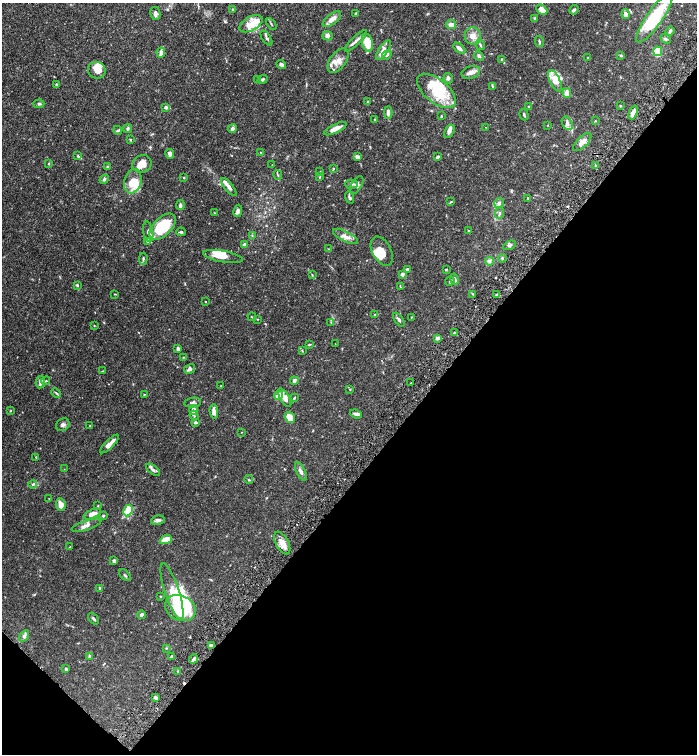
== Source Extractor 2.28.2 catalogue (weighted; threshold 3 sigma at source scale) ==
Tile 15 of 4 x 4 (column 3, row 4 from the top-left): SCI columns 2945-4333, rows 7-1509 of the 6030 x 6025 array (HDU 1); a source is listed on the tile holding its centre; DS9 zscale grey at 2 x 2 block average (1 PNG px = mean of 2 x 2 image px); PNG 699 x 756 px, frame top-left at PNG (2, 3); each listed source drawn as its Kron ellipse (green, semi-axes under 4 px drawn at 4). Shown black and unused: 39% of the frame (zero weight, under 6 of 12 exposures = <1% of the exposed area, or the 3 px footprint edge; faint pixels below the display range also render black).
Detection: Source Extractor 2.28.2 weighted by HDU 2 'WHT'; one run over the whole footprint, this tile lists its part. Background 0.0776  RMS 0.003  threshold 0.0123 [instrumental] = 3 sigma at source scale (4.09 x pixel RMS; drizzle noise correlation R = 1.36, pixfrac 0.8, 0.05/0.05 arcsec/px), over >= 5 px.
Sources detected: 225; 7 inside a brighter object's white glare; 3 cosmic-ray / hot-pixel residue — neither listed nor drawn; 24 inside a brighter listed object's ellipse — not listed separately; the other 191 listed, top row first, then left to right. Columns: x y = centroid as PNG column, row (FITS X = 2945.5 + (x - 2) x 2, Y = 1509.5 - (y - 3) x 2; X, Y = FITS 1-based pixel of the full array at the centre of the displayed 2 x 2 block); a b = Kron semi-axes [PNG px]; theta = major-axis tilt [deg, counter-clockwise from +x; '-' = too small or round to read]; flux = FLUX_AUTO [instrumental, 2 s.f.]
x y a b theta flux
233 9 3 3 - 0.46
542 10 6 4 -45 5
574 10 5 3 - 1.1
155 13 6 5 - 1.9
356 13 3 3 - 0.62
626 14 5 4 - 3
535 18 3 3 - 0.92
654 18 30 8 55 36
332 19 11 5 37 4.6
251 24 13 7 27 6.9
271 24 7 2 -56 0.67
451 25 5 4 - 3.4
670 31 4 3 - 1.5
328 36 5 4 - 2.1
473 36 9 8 - 5.2
266 38 8 3 -56 1.2
666 39 5 3 - 0.84
356 41 14 3 44 2.7
539 41 5 2 - 0.9
367 43 9 5 -77 14
480 45 5 3 - 0.94
459 48 7 3 -40 3
383 50 11 4 55 4.4
658 51 5 4 - 15
161 52 5 3 - 2.8
387 55 5 4 - 1.7
479 56 5 3 - 1.5
621 56 3 3 - 0.63
588 57 2 2 - 0.3
338 60 14 7 54 5.3
502 60 4 2 - 0.74
281 64 5 3 - 2
97 70 9 8 - 7.3
471 72 9 6 16 2.8
448 78 5 4 - 1.3
258 79 4 3 - 0.85
262 80 5 3 - 1.1
555 81 12 5 -63 7.8
56 84 3 3 - 0.63
493 86 3 3 - 0.51
436 91 23 12 -39 23
567 93 5 3 - 6.7
368 101 2 2 - 0.4
39 104 5 3 - 0.83
620 106 3 3 - 0.37
166 107 4 3 - 1.4
528 107 3 3 - 0.5
633 112 7 3 68 5.3
388 113 6 3 -87 3.4
524 115 6 2 -73 0.91
441 116 3 2 - 0.46
375 120 4 2 - 0.48
595 121 2 2 - 0.36
567 123 7 5 -62 2.2
547 125 3 2 - 0.23
486 127 2 2 - 0.22
128 128 4 3 - 1.2
232 129 4 3 - 1.4
335 129 12 4 25 4.9
118 130 4 4 - 0.76
449 131 7 4 60 2.2
130 140 3 2 - 0.53
582 142 12 5 46 4.4
261 152 3 2 - 0.42
170 154 5 3 - 2.5
78 156 4 3 - 0.69
358 157 4 3 - 2.8
437 157 3 2 - 1.3
48 163 3 2 - 0.43
142 164 10 8 29 7.3
272 165 2 2 - 0.22
595 165 2 2 - 0.46
107 167 3 3 - 0.51
333 168 3 3 - 0.55
320 171 3 2 - 0.36
278 175 5 2 - 0.48
184 177 3 2 - 0.38
320 177 3 3 - 0.52
104 179 5 4 - 1.2
133 181 12 8 76 10
351 184 6 4 -3 1.5
357 185 10 5 59 2
229 187 11 4 -51 2.5
350 197 6 3 -69 1.4
528 198 3 2 - 0.45
451 202 4 3 - 0.49
499 203 5 4 - 1.7
180 205 5 3 - 1.4
238 211 6 3 79 1.9
215 213 2 2 - 0.31
499 213 6 3 67 0.87
162 227 16 9 44 29
468 231 3 2 - 0.46
148 232 10 5 -80 2.1
181 232 5 3 - 1
252 235 3 2 - 0.41
346 236 14 5 -27 4
147 241 3 3 - 1.3
244 244 2 2 - 4.8
510 245 7 4 25 1.1
329 249 3 2 - 0.33
382 251 16 9 -62 7.7
223 257 20 5 -10 6.7
502 258 4 3 - 0.83
143 259 6 2 88 0.88
490 261 4 2 - 0.9
407 269 3 3 - 1.4
446 269 2 2 - 0.64
403 274 3 3 - 2
312 275 3 2 - 0.4
455 279 6 3 -75 2.5
450 281 5 3 - 0.79
77 285 4 3 - 0.87
400 286 3 2 - 0.3
115 294 4 2 - 0.34
473 294 3 2 - 0.46
497 294 3 2 - 0.55
205 302 2 2 - 0.39
375 315 3 2 - 0.42
252 317 4 2 - 0.44
412 317 2 2 - 0.29
258 319 3 2 - 0.32
399 320 8 3 -54 1.5
331 322 3 3 - 0.5
94 326 2 2 - 0.32
455 333 4 2 - 0.52
438 338 4 3 - 2.1
335 344 2 2 - 0.15
309 345 4 2 - 0.47
178 349 3 3 - 1.6
302 351 3 2 - 0.41
183 357 2 2 - 0.33
190 369 6 4 31 1.7
103 371 2 2 - 0.29
46 381 4 2 - 0.5
294 381 4 3 - 1.8
40 382 6 4 82 1.5
411 383 2 2 - 0.26
220 386 2 2 - 0.29
350 389 3 2 - 0.35
56 393 5 3 - 0.76
144 394 3 2 - 0.34
279 395 5 3 - 7.5
285 398 10 4 -59 4.8
294 398 4 2 - 0.59
193 403 8 4 9 1.8
194 410 5 3 - 3.9
11 411 3 2 - 0.35
214 412 7 4 -85 3.4
356 414 6 3 -21 1.5
194 416 5 3 - 0.84
290 417 6 5 - 6.5
195 422 3 3 - 1.4
63 425 7 6 - 1.9
90 426 2 2 - 0.31
242 432 3 2 - 0.24
110 444 12 3 44 5.5
36 457 2 2 - 0.45
64 469 2 2 - 0.18
153 470 8 3 -38 1.6
301 471 10 4 -64 2.3
249 480 4 2 - 0.5
33 484 4 3 - 0.91
49 498 2 2 - 0.16
61 505 6 5 - 4
98 506 2 2 - 0.39
128 511 6 4 63 7.9
92 514 9 4 24 4
103 516 3 3 - 0.78
158 520 7 4 13 1.6
87 525 15 4 19 3.5
166 540 6 4 23 7.4
282 543 12 6 -62 5.5
70 547 3 2 - 0.34
114 561 3 3 - 1.8
125 575 7 2 -46 0.6
100 588 3 3 - 0.52
172 591 29 7 -72 11
161 597 3 3 - 0.44
180 608 16 12 -27 25
141 615 4 3 - 1.7
93 619 7 3 -49 0.94
24 636 6 4 56 1.7
211 645 4 3 - 0.99
166 648 3 2 - 0.37
90 656 4 3 - 1.1
171 656 4 2 - 0.71
194 659 4 3 - 2.1
66 669 4 3 - 1.2
178 672 3 2 - 0.55
156 698 3 3 - 1.5
Diffuse or blended objects may show on this block-average render without a row.